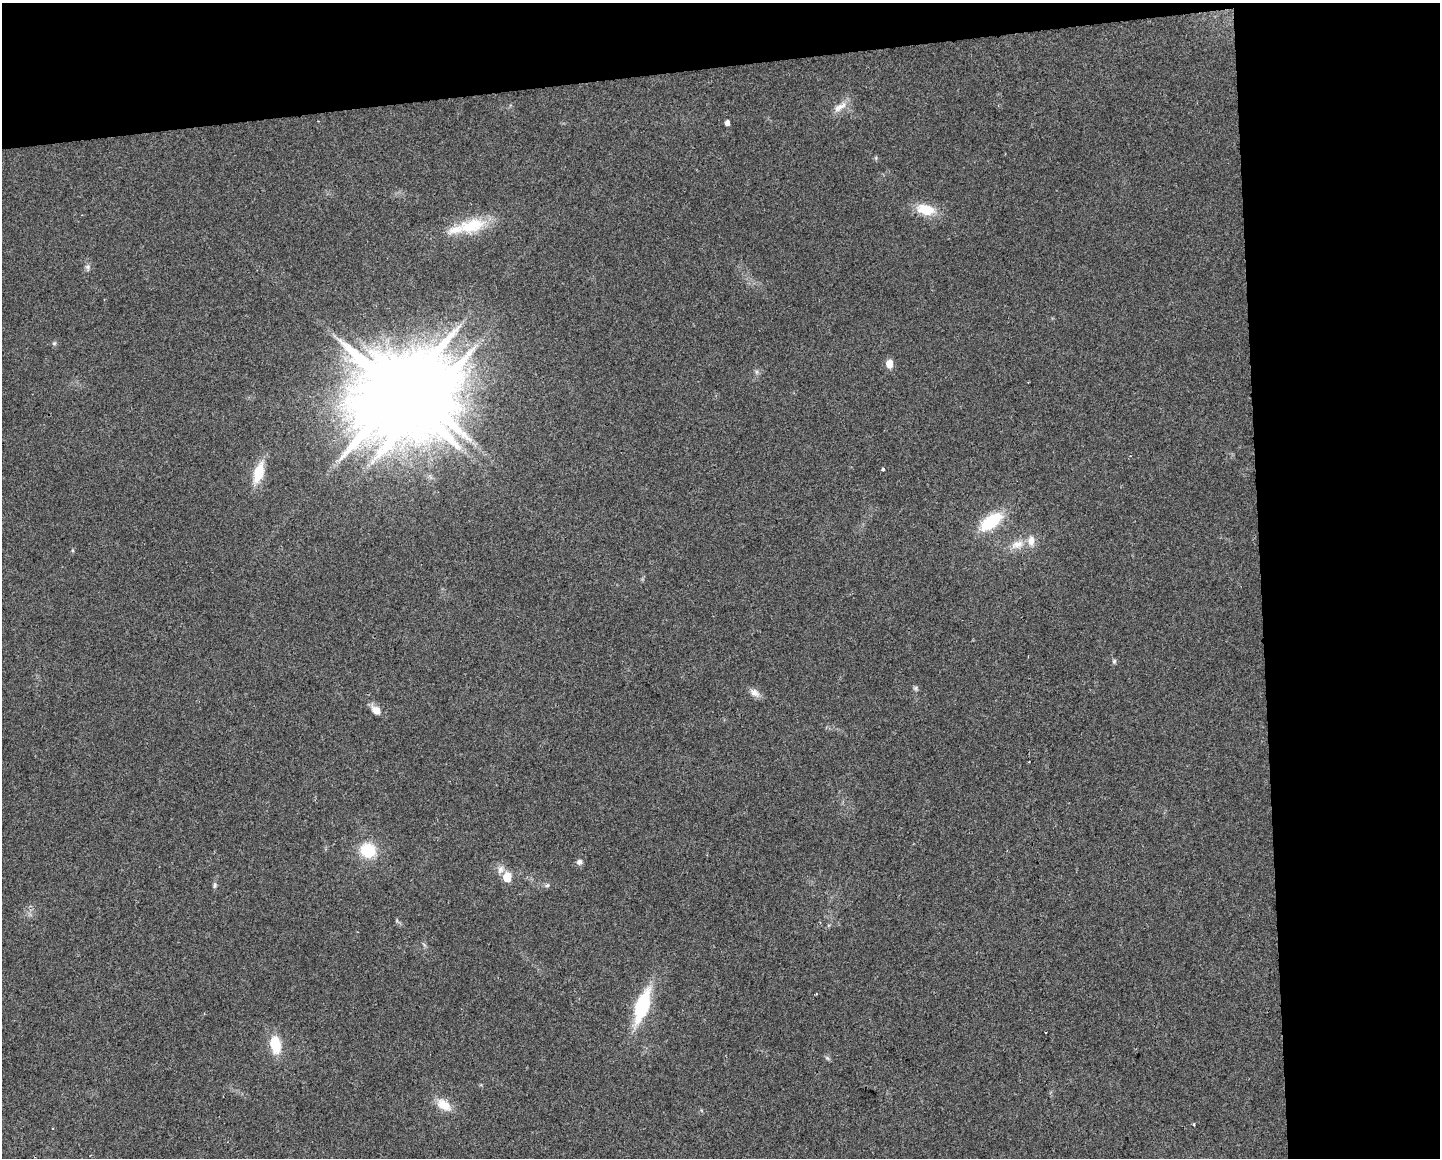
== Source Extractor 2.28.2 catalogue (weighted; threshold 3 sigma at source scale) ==
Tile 3 of 3 x 4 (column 3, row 1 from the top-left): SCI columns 2888-4325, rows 3469-4624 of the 4379 x 4624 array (HDU 1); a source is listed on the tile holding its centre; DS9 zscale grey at full resolution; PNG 1442 x 1160 px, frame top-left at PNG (2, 3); no overlay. Shown black and unused: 18% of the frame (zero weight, under 2 of 3 exposures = <1% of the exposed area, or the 3 px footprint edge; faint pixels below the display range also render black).
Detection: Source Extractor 2.28.2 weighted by HDU 2 'WHT'; one run over the whole footprint, this tile lists its part. Background 0.0451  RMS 0.0067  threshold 0.0301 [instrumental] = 3 sigma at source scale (4.5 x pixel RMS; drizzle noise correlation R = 1.50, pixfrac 1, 0.0396/0.0396 arcsec/px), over >= 5 px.
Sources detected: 31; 1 inside a brighter object's white glare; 1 cosmic-ray / hot-pixel residue — not listed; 2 inside a brighter listed object's ellipse — not listed separately; the other 27 listed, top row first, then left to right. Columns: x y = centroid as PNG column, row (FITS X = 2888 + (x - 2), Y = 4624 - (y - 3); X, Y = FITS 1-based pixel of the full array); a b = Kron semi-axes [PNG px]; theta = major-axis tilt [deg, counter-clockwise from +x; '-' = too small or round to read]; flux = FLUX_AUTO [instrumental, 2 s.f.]
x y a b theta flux
840 107 22 8 33 6.5
727 123 5 4 - 2.8
925 209 23 13 -14 16
472 226 39 18 12 27
88 267 7 6 - 1.7
54 343 6 5 - 1.1
889 364 7 5 88 9.5
399 393 24 18 68 11000
883 469 3 3 - 2
258 472 22 11 73 17
991 522 24 12 36 33
1017 545 18 9 19 7.5
1114 661 6 5 - 1.2
915 688 6 6 - 1.2
755 693 15 9 -37 4
376 710 12 8 -39 5.9
368 850 18 16 -29 22
579 862 8 7 - 2.3
501 869 11 8 75 3.7
507 877 6 5 - 18
215 885 8 5 87 1.4
547 885 6 5 - 1.2
816 994 2 2 - 0.73
642 1006 25 10 72 60
275 1045 19 11 -80 18
827 1058 7 4 -45 1.2
444 1105 20 12 -33 11